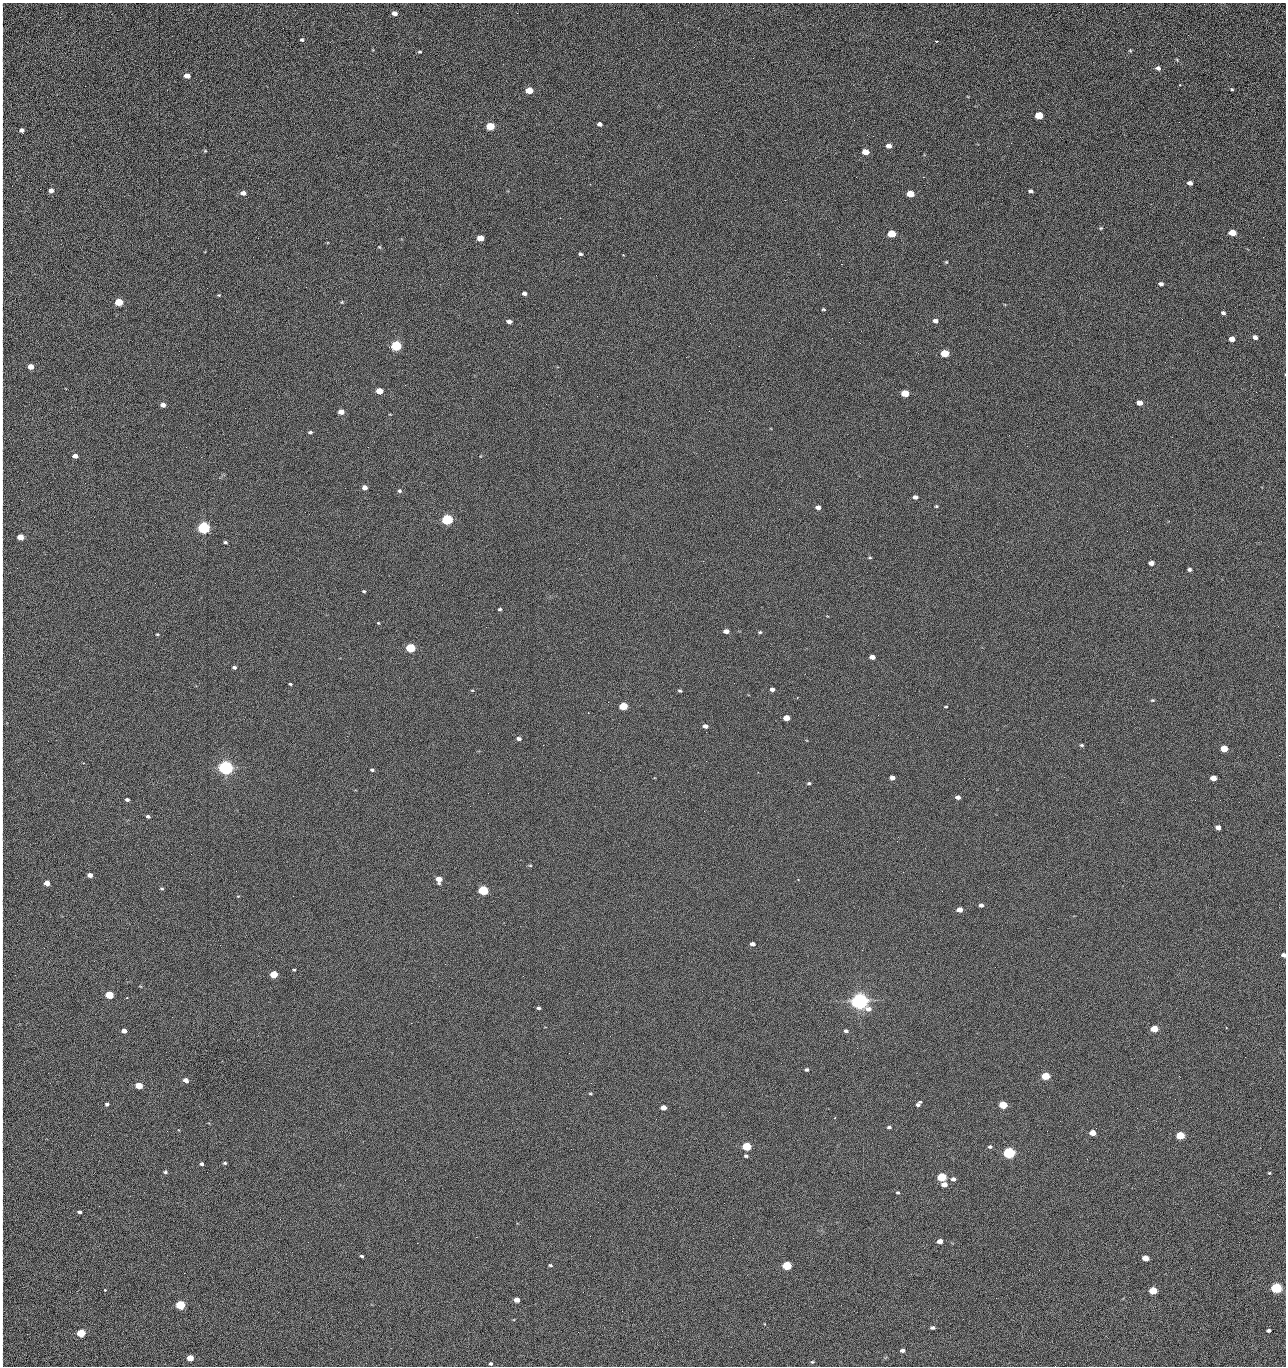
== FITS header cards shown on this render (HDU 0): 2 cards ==
NAXIS1  =                 1284 /fastest changing axis
NAXIS2  =                 1364 /next to fastest changing axis

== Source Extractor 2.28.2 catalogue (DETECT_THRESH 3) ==
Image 1284 x 1364 px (HDU 0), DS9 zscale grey, 1 PNG px = 1 image px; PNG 1288 x 1368 px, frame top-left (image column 1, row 1364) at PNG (2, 3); no overlay
Background 125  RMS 14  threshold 43.3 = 3 sigma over >= 5 px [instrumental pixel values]
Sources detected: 228; all 228 listed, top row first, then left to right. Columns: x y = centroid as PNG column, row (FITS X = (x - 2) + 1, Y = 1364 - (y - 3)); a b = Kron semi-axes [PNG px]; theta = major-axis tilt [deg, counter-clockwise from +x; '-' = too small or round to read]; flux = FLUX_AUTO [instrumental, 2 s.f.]
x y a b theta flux
394 13 5 4 - 5.2e+03
1188 35 2 2 - 1.2e+03
2 39 14 2 90 2.8e+03
302 40 4 4 - 1.4e+03
936 41 3 2 - 9.9e+02
1130 50 5 4 - 1.0e+03
420 52 4 3 - 1.1e+03
1177 60 4 3 - 9.0e+02
1158 68 6 5 - 3.1e+03
2 76 10 2 90 1.7e+03
187 76 5 4 - 9.0e+03
1179 85 3 2 - 1.4e+03
1232 89 4 3 - 1.1e+03
529 90 5 4 - 2.4e+04
2 111 19 2 90 4.0e+03
1039 115 5 4 - 4.5e+04
1179 122 2 2 - 1.2e+03
599 124 4 4 - 3.6e+03
490 126 5 4 - 5.5e+04
2 128 11 2 90 2.2e+03
22 130 5 4 - 3.3e+03
889 146 5 4 - 6.6e+03
205 151 5 4 - 1.0e+03
865 152 5 4 - 1.6e+04
1041 161 2 2 - 1.9e+03
2 170 17 2 90 2.7e+03
856 177 2 2 - 2.2e+03
923 177 2 2 - 1.8e+04
1190 183 5 4 - 4.0e+03
51 190 5 4 - 5.1e+03
1031 191 5 3 - 2.7e+03
243 193 5 4 - 6.0e+03
910 194 5 4 - 2.9e+04
2 226 9 2 90 1.5e+03
1101 228 5 4 - 1.1e+03
1232 233 5 4 - 2.5e+04
892 234 5 4 - 4.3e+04
1263 237 2 2 - 9.2e+02
480 238 5 4 - 2.1e+04
379 247 4 4 - 9.6e+02
2 252 13 2 90 2.4e+03
581 254 4 3 - 1.7e+03
623 255 3 2 - 8.8e+02
946 262 3 3 - 9.8e+02
841 264 2 2 - 2.7e+04
2 272 10 2 90 1.9e+03
656 275 2 2 - 4.6e+02
1161 284 5 4 - 2.7e+03
2 287 8 2 90 1.3e+03
306 287 3 2 - 7.7e+02
524 293 5 3 - 3.1e+03
219 295 4 4 - 9.5e+02
119 302 5 4 - 5.3e+04
342 302 5 4 - 1.1e+03
823 309 4 3 - 1.2e+03
1223 313 4 4 - 2.3e+03
2 314 12 2 90 2.1e+03
509 321 5 4 - 5.1e+03
935 321 5 4 - 3.8e+03
849 322 2 2 - 6.3e+02
710 323 2 2 - 3.3e+03
1255 337 4 4 - 4.4e+03
1232 339 5 4 - 1.0e+04
396 346 5 5 - 1.6e+05
739 346 2 2 - 4.6e+02
945 353 5 4 - 4.1e+04
2 360 9 2 90 1.6e+03
350 366 2 2 - 2.4e+03
31 367 5 4 - 1.2e+04
2 388 10 2 90 1.6e+03
379 391 5 4 - 2.1e+04
1256 392 3 2 - 1.3e+03
905 393 5 4 - 3.4e+04
1139 403 5 4 - 1.0e+04
163 405 5 4 - 5.2e+03
2 410 9 2 90 1.7e+03
341 412 5 4 - 9.8e+03
310 432 5 4 - 1.7e+03
1009 435 2 2 - 3.4e+03
2 445 14 2 90 2.3e+03
1027 446 2 2 - 5.3e+02
186 447 2 2 - 2.8e+03
75 456 5 4 - 6.1e+03
2 477 7 2 90 9.4e+02
85 483 3 2 - 9.0e+02
365 487 5 4 - 5.6e+03
399 491 5 5 - 1.8e+03
915 497 4 4 - 3.5e+03
2 502 9 2 90 1.4e+03
936 506 4 3 - 1.1e+03
818 507 5 4 - 4.9e+03
779 509 2 2 - 3.9e+02
447 519 5 5 - 2.0e+05
204 527 5 5 - 3.3e+05
20 537 5 4 - 2.0e+04
225 542 4 4 - 1.6e+03
870 557 4 3 - 9.9e+02
1151 563 5 4 - 5.5e+03
2 569 15 2 90 2.3e+03
1189 569 4 3 - 2.3e+03
364 591 5 3 - 1.1e+03
500 609 4 3 - 1.4e+03
378 623 4 4 - 9.2e+02
726 631 5 4 - 5.5e+03
760 632 5 4 - 1.3e+03
157 634 3 3 - 9.6e+02
2 645 11 2 90 1.7e+03
410 648 5 4 - 9.3e+04
872 657 5 4 - 7.5e+03
234 667 5 4 - 2.1e+03
290 684 3 3 - 1.1e+03
772 689 4 4 - 4.0e+03
472 690 5 3 - 9.4e+02
680 691 5 3 - 1.4e+03
1152 700 5 4 - 1.1e+03
623 706 5 4 - 5.2e+04
946 707 4 3 - 9.4e+02
588 713 2 2 - 5.6e+02
786 718 5 4 - 1.5e+04
2 721 14 2 90 2.2e+03
705 726 5 4 - 3.8e+03
706 732 2 2 - 7.1e+02
519 739 5 4 - 2.8e+03
543 745 2 2 - 3.2e+03
1082 745 5 4 - 1.4e+03
1224 749 5 4 - 2.7e+04
2 761 10 2 90 1.6e+03
706 761 2 2 - 2.2e+03
225 768 5 5 - 7.0e+05
372 770 4 3 - 1.5e+03
892 778 5 4 - 6.0e+03
1213 778 5 4 - 1.4e+04
809 783 4 3 - 1.5e+03
958 797 5 4 - 4.0e+03
127 800 4 3 - 2.1e+03
148 816 5 4 - 2.1e+03
1218 827 5 4 - 6.1e+03
530 865 5 3 - 9.5e+02
90 875 4 4 - 5.9e+03
439 879 5 5 - 1.4e+04
798 880 3 2 - 5.4e+02
47 883 4 4 - 1.0e+04
161 888 4 3 - 1.2e+03
483 890 5 4 - 1.3e+05
981 905 4 4 - 3.0e+03
959 910 5 4 - 1.0e+04
2 925 10 2 90 1.5e+03
752 944 5 4 - 3.6e+03
2 952 10 2 90 1.4e+03
1283 955 4 4 - 4.1e+03
294 970 3 2 - 9.9e+02
274 974 5 4 - 3.4e+04
523 976 2 2 - 2.1e+03
2 994 14 2 90 2.2e+03
109 995 5 4 - 5.4e+04
127 997 2 2 - 5.7e+02
859 1001 6 5 - 1.0e+06
538 1008 4 3 - 1.8e+03
411 1023 2 2 - 5.3e+03
1226 1027 2 2 - 6.2e+02
1154 1029 5 4 - 3.0e+04
124 1031 4 4 - 6.3e+03
846 1031 5 4 - 2.5e+03
857 1048 2 2 - 1.4e+03
1245 1057 2 2 - 1.8e+03
806 1070 4 4 - 2.0e+03
1046 1076 5 4 - 4.9e+04
1179 1076 2 2 - 2.6e+03
186 1080 4 4 - 7.1e+03
139 1086 5 4 - 3.2e+04
2 1088 13 2 90 2.1e+03
590 1094 5 3 - 9.6e+02
107 1104 4 3 - 2.0e+03
918 1104 7 4 49 2.6e+03
1003 1105 5 4 - 4.5e+04
663 1107 5 4 - 8.9e+03
729 1112 2 2 - 9.1e+02
835 1117 3 2 - 5.6e+02
2 1127 11 2 90 1.7e+03
889 1127 4 3 - 1.8e+03
1092 1133 5 4 - 1.7e+04
91 1135 2 2 - 2.4e+03
1180 1135 5 4 - 5.9e+04
746 1146 5 4 - 8.1e+04
990 1147 5 4 - 2.2e+03
571 1149 3 2 - 9.3e+02
1009 1153 5 4 - 2.8e+05
746 1156 5 4 - 1.7e+03
1087 1159 3 2 - 1.4e+03
225 1163 5 4 - 1.3e+03
201 1164 4 3 - 2.6e+03
165 1172 5 4 - 1.8e+03
1269 1173 4 3 - 1.0e+03
942 1177 5 4 - 8.7e+04
953 1179 5 5 - 3.8e+03
944 1184 5 4 - 9.8e+03
2 1192 18 2 90 3.1e+03
898 1192 4 4 - 1.3e+03
79 1212 5 3 - 2.3e+03
280 1219 2 2 - 2.1e+03
476 1237 2 2 - 8.6e+03
940 1241 5 4 - 9.1e+03
308 1242 2 2 - 1.8e+03
417 1243 2 2 - 5.4e+03
361 1256 4 3 - 1.5e+03
1145 1258 5 4 - 1.4e+04
550 1265 4 3 - 1.6e+03
787 1265 5 4 - 8.3e+04
2 1286 16 2 90 2.5e+03
1276 1288 5 4 - 2.0e+05
105 1290 3 3 - 1.2e+03
1153 1290 5 4 - 4.7e+04
583 1292 2 2 - 4.2e+02
996 1298 2 2 - 2.7e+03
517 1300 5 4 - 8.1e+03
180 1305 5 4 - 1.0e+05
622 1311 2 2 - 7.2e+02
2 1312 21 2 90 3.5e+03
932 1328 4 3 - 2.3e+03
1268 1330 4 3 - 3.0e+03
578 1332 2 2 - 3.5e+03
81 1333 5 4 - 5.6e+04
2 1341 12 2 90 2.3e+03
902 1350 4 3 - 3.4e+03
190 1358 5 4 - 1.9e+04
812 1362 5 4 - 1.2e+03
491 1364 4 3 - 1.7e+03
1055 1366 2 2 - 2.0e+03
At the frame edge (FLAGS 8, measured only in part): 31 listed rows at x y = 2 39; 2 76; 2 111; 2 128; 2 170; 2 226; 2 252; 2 272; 2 287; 2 314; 2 360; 2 388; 2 410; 2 445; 2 477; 2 502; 2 569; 2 645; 2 721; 2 761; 2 925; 2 952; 1283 955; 2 994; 2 1088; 2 1127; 2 1192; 2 1286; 2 1312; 2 1341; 1055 1366

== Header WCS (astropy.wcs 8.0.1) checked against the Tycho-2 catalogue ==
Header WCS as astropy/WCSLIB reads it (CRVAL/CRPIX/CD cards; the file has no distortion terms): RA---TAN/DEC--TAN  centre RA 15:41:40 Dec +51:59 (235.42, +51.98 deg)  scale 1.26 arcsec/px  FOV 26.9' x 28.5'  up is +92 deg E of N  parity flipped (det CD > 0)
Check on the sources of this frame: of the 60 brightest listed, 11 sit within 2.0 arcsec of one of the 11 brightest Tycho-2 stars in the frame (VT <= 12.29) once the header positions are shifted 0.57 arcsec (0.46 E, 0.33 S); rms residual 1.04 arcsec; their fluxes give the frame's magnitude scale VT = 24.59 - 2.5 log10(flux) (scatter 0.19 mag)
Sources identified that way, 11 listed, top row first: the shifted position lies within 2.0 arcsec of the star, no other Tycho-2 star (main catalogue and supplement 1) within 4.0 arcsec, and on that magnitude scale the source's flux lands within +1.5 / -3 mag of the star's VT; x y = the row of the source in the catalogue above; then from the Tycho-2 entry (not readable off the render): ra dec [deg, ICRS J2000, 3 dp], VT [Tycho-2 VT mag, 2 dp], TYC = Tycho-2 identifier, HIP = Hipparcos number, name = IAU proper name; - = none
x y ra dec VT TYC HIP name
396 346 235.614 +52.064 11.61 3489-1132-1 - -
447 519 235.514 +52.049 11.19 3489-1407-1 - -
204 527 235.515 +52.133 11.12 3489-1380-1 - -
225 768 235.378 +52.130 9.31 3489-1322-1 76850 -
483 890 235.303 +52.042 11.52 3489-958-1 - -
859 1001 235.232 +51.912 9.59 3489-824-1 - -
1009 1153 235.143 +51.862 10.97 3489-1016-1 - -
942 1177 235.131 +51.886 12.29 3489-908-1 - -
787 1265 235.084 +51.941 11.45 3489-1346-1 - -
1276 1288 235.062 +51.771 11.53 3489-1453-1 - -
180 1305 235.075 +52.152 11.74 3489-912-1 - -